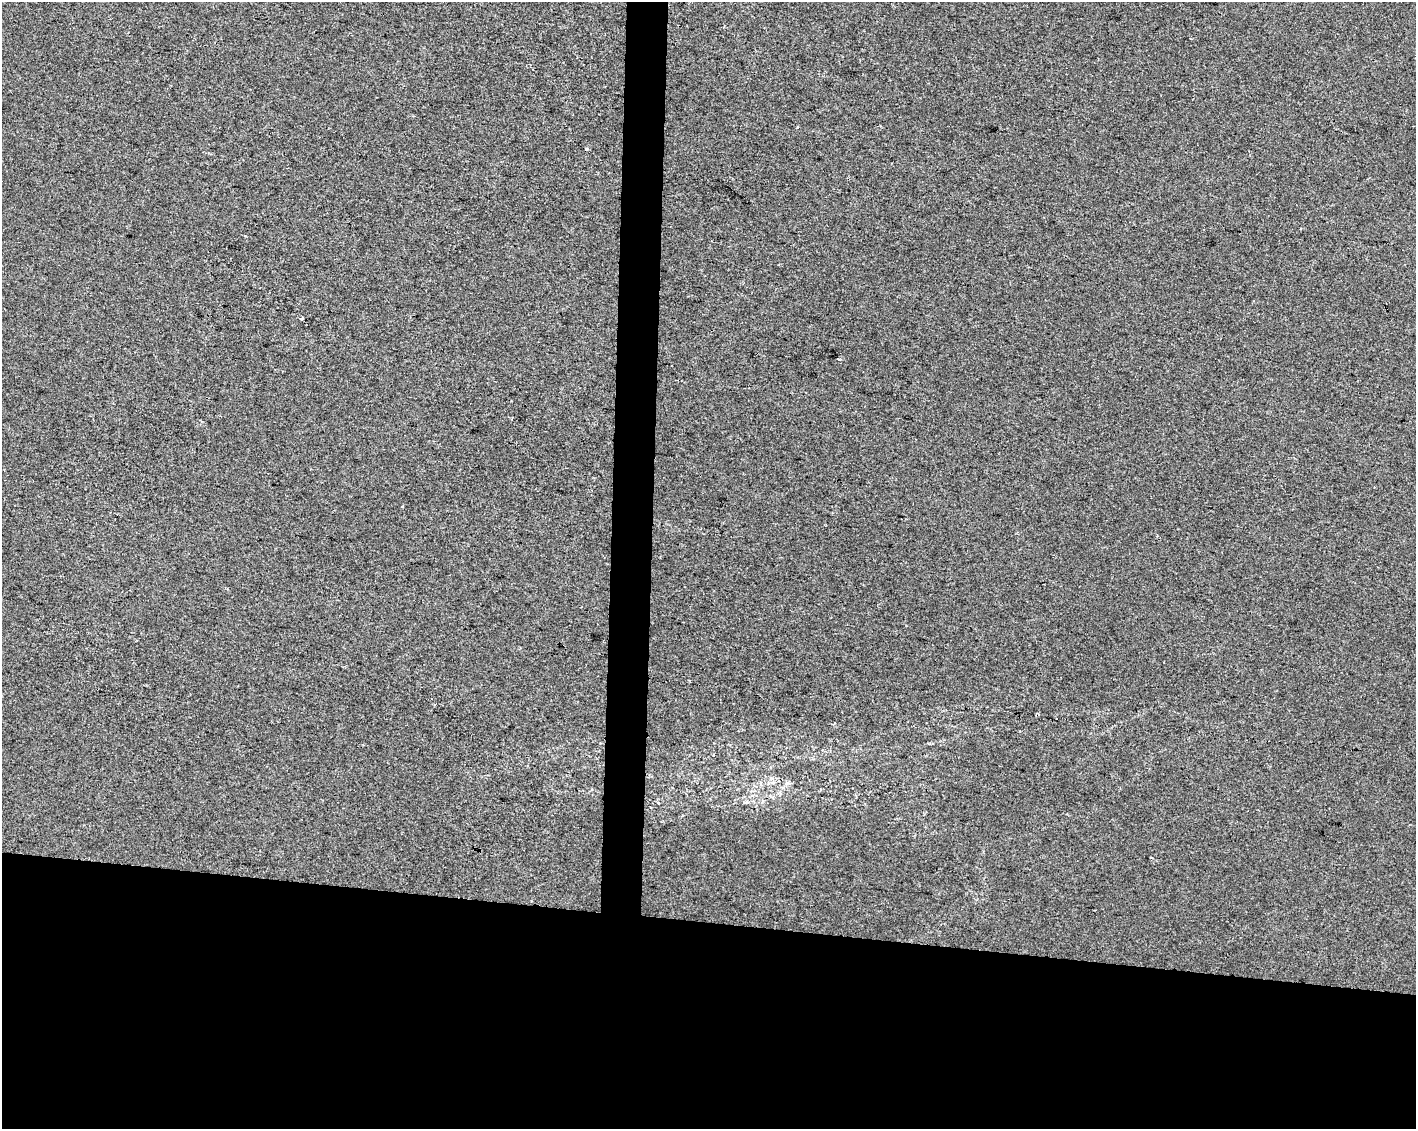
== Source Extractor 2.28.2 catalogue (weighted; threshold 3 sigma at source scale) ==
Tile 11 of 3 x 4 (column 2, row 4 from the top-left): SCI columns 1697-3110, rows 1-1127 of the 4750 x 4514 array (HDU 1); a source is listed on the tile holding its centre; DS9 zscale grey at full resolution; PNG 1418 x 1131 px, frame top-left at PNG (2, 2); no overlay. Shown black and unused: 21% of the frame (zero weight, under 2 of 3 exposures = <1% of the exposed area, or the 3 px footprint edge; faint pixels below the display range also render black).
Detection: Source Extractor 2.28.2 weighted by HDU 2 'WHT'; one run over the whole footprint, this tile lists its part. Background 8.29e-04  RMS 0.0059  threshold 0.0267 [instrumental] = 3 sigma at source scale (4.5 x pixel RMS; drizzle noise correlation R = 1.50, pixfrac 1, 0.0396/0.0396 arcsec/px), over >= 5 px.
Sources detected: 5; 2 cosmic-ray / hot-pixel residue — not listed; the other 3 listed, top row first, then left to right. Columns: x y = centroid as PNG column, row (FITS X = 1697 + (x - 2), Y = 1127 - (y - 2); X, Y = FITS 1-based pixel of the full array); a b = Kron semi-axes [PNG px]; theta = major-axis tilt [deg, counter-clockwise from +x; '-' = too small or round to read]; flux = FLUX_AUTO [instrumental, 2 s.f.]
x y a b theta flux
302 319 3 3 - 5.1
402 507 3 2 - 0.72
713 755 3 3 - 2.9